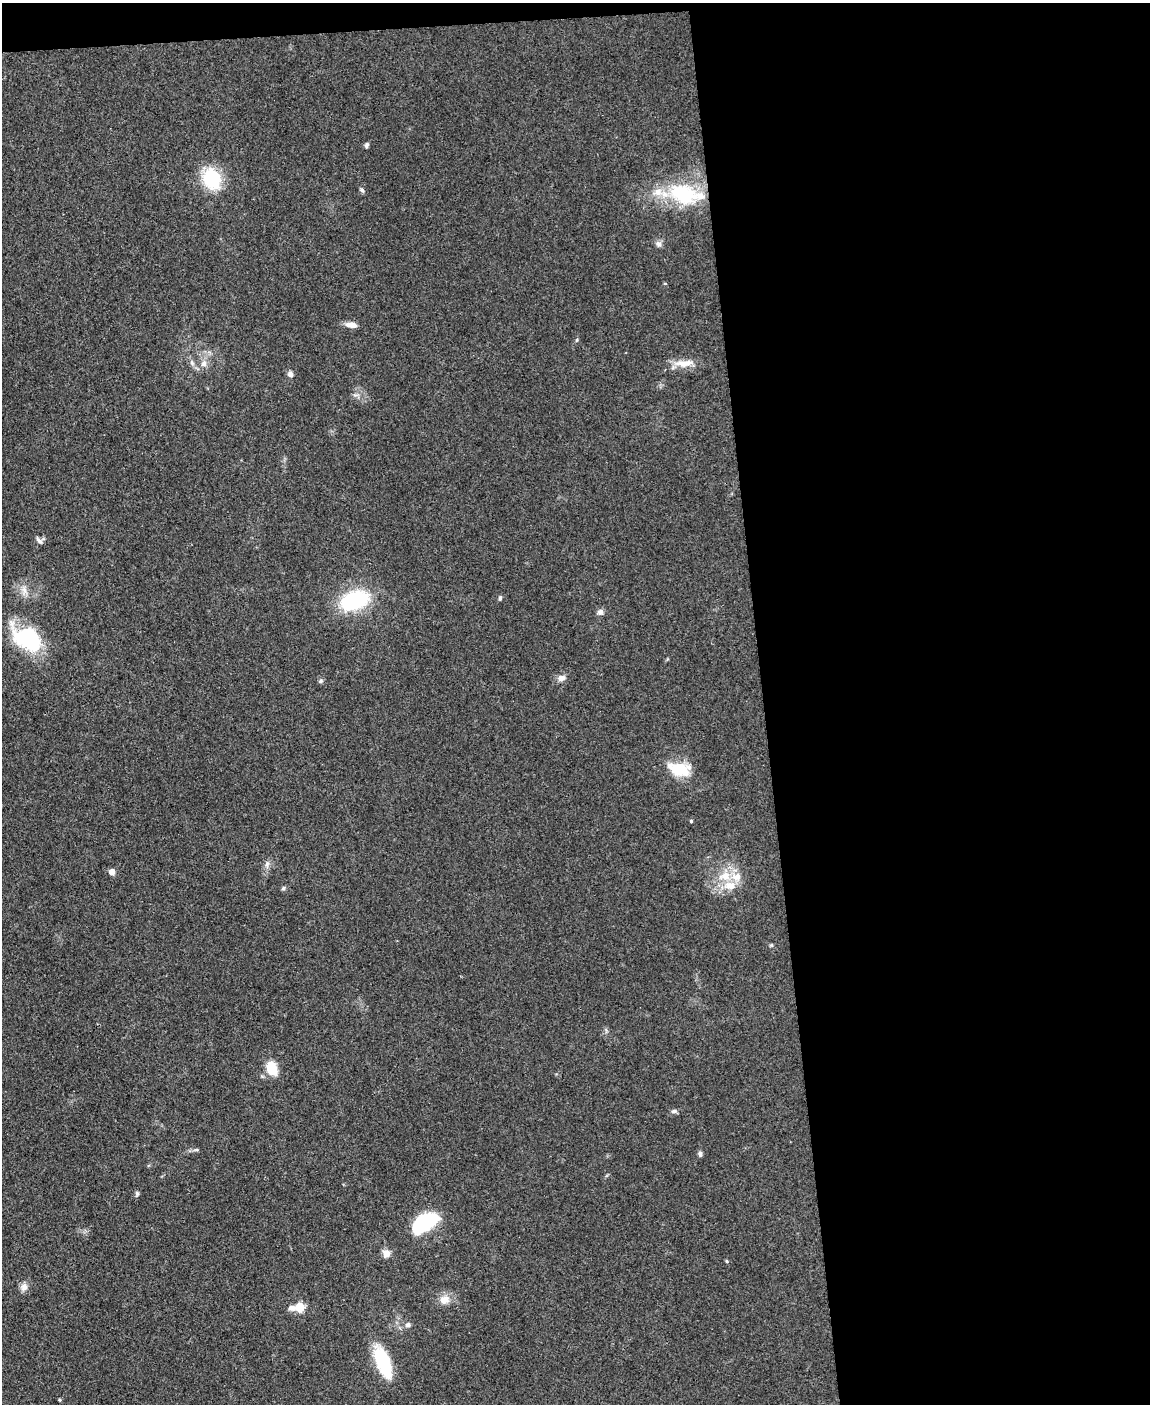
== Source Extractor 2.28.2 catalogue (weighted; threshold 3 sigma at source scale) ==
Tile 4 of 4 x 3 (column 4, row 1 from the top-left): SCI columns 3447-4594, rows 3043-4444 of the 4594 x 4573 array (HDU 1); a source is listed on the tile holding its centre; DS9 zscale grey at full resolution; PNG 1152 x 1406 px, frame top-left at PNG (2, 3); no overlay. Shown black and unused: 35% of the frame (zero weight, under 3 of 4 exposures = <1% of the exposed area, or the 3 px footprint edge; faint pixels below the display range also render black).
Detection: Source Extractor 2.28.2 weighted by HDU 2 'WHT'; one run over the whole footprint, this tile lists its part. Background 0.107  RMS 0.0063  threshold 0.0282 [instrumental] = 3 sigma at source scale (4.5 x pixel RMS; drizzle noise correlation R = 1.50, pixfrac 1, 0.05/0.05 arcsec/px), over >= 5 px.
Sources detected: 42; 4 inside a brighter listed object's ellipse — not listed separately; the other 38 listed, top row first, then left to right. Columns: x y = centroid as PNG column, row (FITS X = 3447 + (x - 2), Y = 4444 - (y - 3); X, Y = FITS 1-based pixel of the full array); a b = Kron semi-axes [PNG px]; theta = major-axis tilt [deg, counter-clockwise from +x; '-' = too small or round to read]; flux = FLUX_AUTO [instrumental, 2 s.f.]
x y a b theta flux
367 145 6 5 - 1.4
212 179 18 15 -69 38
362 190 7 5 -23 1.1
683 194 42 27 -18 46
658 244 8 7 - 2.1
665 283 4 3 - 0.54
351 325 16 6 -9 4.4
204 363 10 8 65 3.6
684 363 27 9 2 8.6
290 374 7 6 - 2.4
37 539 11 5 -63 1.6
24 590 13 7 -77 4.1
500 598 6 4 81 1
354 600 27 16 20 56
600 612 8 8 - 2.2
27 638 31 20 -34 59
561 678 10 8 5 3.2
321 681 6 5 - 1.2
679 769 26 14 -17 20
691 821 3 3 - 0.7
267 864 10 6 81 2.2
112 872 5 4 - 6.3
725 876 19 13 9 12
283 888 6 5 - 1.1
272 1068 13 9 -71 15
674 1111 9 5 10 1.5
196 1150 6 4 18 0.86
700 1154 6 5 - 1.7
137 1193 6 5 - 1.1
425 1223 27 13 34 46
386 1253 9 8 - 4.4
727 1261 5 3 - 0.61
24 1287 11 9 64 3.4
444 1300 15 11 13 6.3
299 1307 9 6 7 23
408 1325 7 6 - 2.1
383 1363 35 14 -68 33
59 1400 4 4 - 0.8